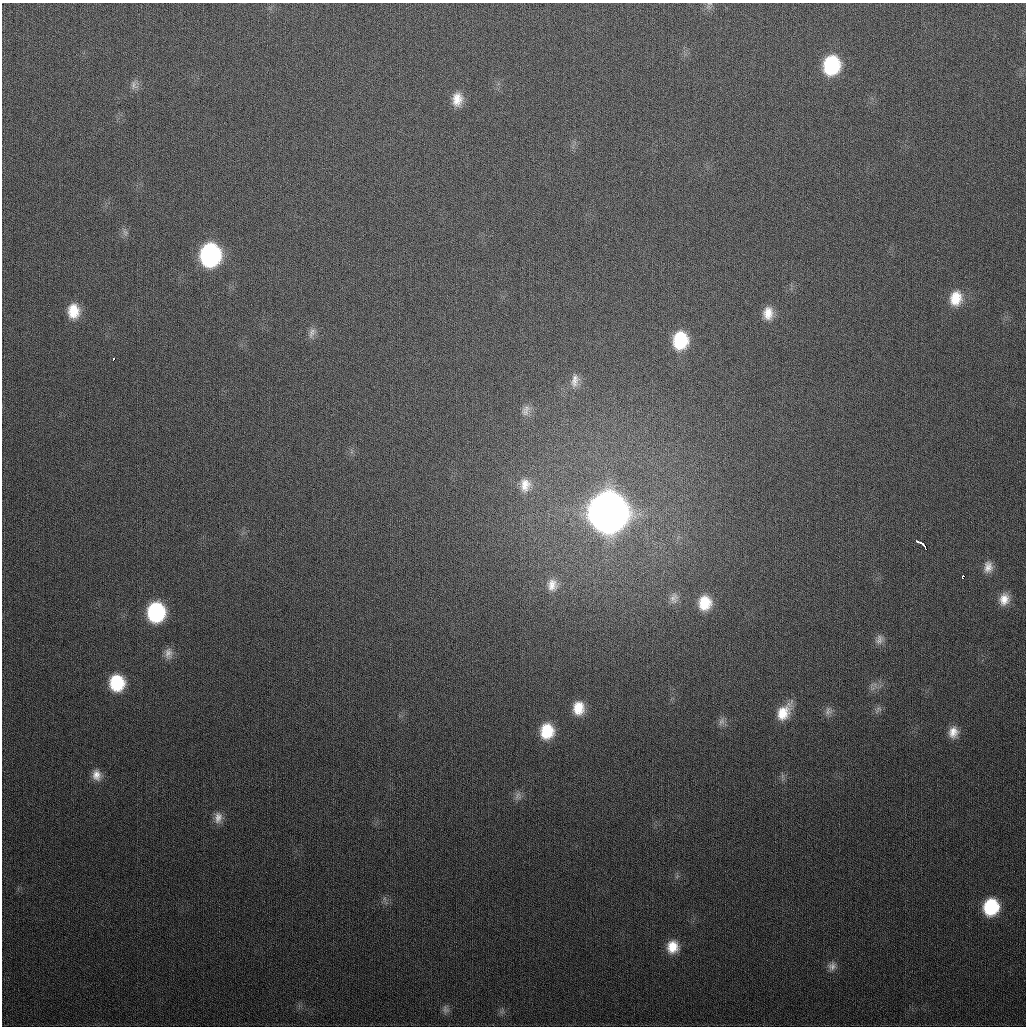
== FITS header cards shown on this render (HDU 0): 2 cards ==
NAXIS1  =                 1024
NAXIS2  =                 1024

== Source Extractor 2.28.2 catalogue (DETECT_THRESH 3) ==
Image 1024 x 1024 px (HDU 0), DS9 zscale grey, 1 PNG px = 1 image px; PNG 1028 x 1028 px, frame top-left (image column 1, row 1024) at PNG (2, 3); no overlay
Background 307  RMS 12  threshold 35.5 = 3 sigma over >= 5 px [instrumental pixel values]
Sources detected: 42; all 42 listed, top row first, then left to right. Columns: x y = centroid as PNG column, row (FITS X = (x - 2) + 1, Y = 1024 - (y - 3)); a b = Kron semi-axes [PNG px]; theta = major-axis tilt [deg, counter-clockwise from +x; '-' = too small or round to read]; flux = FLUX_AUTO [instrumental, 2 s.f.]
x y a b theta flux
710 4 8 4 0 1.4e+03
831 65 16 14 78 6.4e+04
134 85 13 7 -85 4.1e+03
457 99 16 12 87 1.2e+04
125 232 9 5 -56 2.5e+03
210 255 16 14 88 1.6e+05
956 298 17 13 77 1.8e+04
73 311 16 12 -88 1.8e+04
768 313 15 11 87 1.1e+04
312 333 15 8 65 4.5e+03
680 340 16 13 84 4.2e+04
113 359 3 3 - 6.8e+03
575 381 19 10 81 7.8e+03
526 410 17 10 71 6.7e+03
525 485 18 13 85 1.1e+04
608 512 18 16 82 3.6e+06
918 542 7 3 -24 3.6e+03
924 546 7 2 -59 4.2e+03
988 567 15 11 85 7.2e+03
962 577 4 3 - 1.8e+04
552 585 17 14 87 1.0e+04
674 598 16 11 80 6.6e+03
1004 599 14 11 75 9.7e+03
705 603 16 14 82 2.2e+04
156 612 15 13 87 8.9e+04
879 639 14 9 80 4.6e+03
168 653 15 10 90 5.8e+03
117 683 15 13 -81 4.2e+04
578 708 16 13 88 1.7e+04
878 709 10 7 36 2.9e+03
828 711 12 8 85 4.0e+03
784 712 20 12 55 1.7e+04
721 722 11 8 66 4.0e+03
547 731 16 14 85 2.9e+04
953 732 15 12 85 9.6e+03
96 775 14 10 -79 7.7e+03
518 796 12 9 77 4.0e+03
218 817 16 10 84 6.7e+03
991 907 14 12 71 5.3e+04
672 947 13 12 - 1.5e+04
832 966 11 10 - 4.9e+03
445 1009 12 8 -75 3.6e+03
At the frame edge (FLAGS 8, measured only in part): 1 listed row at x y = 710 4